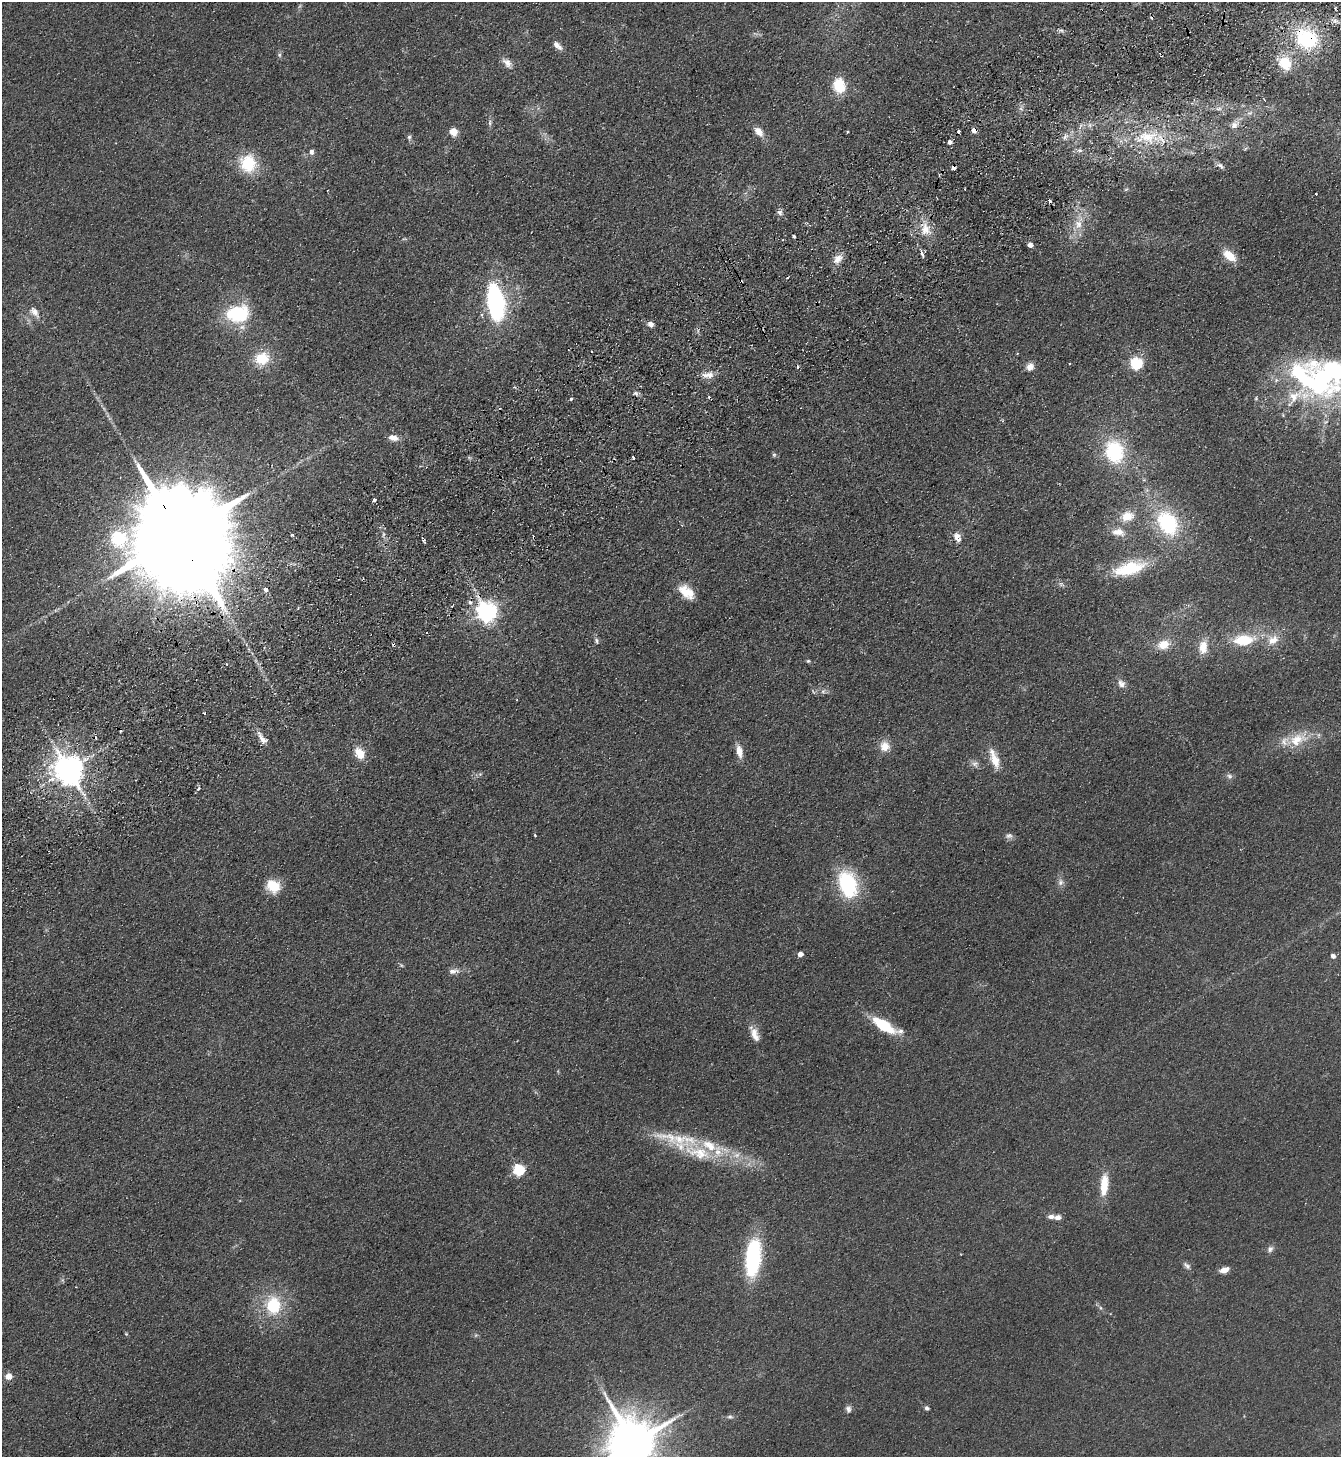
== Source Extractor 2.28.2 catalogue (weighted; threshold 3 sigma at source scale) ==
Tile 10 of 4 x 4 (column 2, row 3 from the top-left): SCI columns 1668-3006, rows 1506-2960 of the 5875 x 5919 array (HDU 1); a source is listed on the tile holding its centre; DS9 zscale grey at full resolution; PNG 1343 x 1459 px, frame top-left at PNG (2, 2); no overlay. Shown black and unused: <1% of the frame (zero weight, under 2 of 3 exposures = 3% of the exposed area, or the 3 px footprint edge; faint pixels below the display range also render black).
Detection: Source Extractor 2.28.2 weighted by HDU 2 'WHT'; one run over the whole footprint, this tile lists its part. Background 0.0653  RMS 0.0095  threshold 0.0429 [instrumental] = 3 sigma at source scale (4.5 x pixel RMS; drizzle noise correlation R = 1.50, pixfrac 1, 0.05/0.05 arcsec/px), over >= 5 px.
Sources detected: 144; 2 too faint to see at this stretch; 2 inside a brighter object's white glare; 15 cosmic-ray / hot-pixel residue — not listed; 9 inside a brighter listed object's ellipse — not listed separately; the other 116 listed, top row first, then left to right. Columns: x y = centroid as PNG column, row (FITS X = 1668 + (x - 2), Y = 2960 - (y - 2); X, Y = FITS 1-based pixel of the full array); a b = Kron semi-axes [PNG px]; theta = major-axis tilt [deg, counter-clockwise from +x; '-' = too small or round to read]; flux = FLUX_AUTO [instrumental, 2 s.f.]
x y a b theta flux
1061 31 7 4 -20 2
1307 39 24 20 -35 80
557 45 14 6 -42 6
279 55 7 6 - 2
507 63 14 8 -45 7.1
1285 63 14 12 -58 29
839 85 14 11 -78 31
1264 99 3 2 - 0.75
1021 108 9 7 78 3.4
1219 109 9 4 1 3.1
1250 113 9 5 19 3.1
490 123 8 6 88 2.4
1235 124 14 9 46 7.6
974 130 5 4 - 7.6
758 131 14 8 -47 8.9
453 132 5 5 - 26
409 137 5 5 - 2
1065 137 11 6 41 4.8
1147 137 39 18 -4 54
950 142 4 4 - 4.4
1245 149 6 4 20 1.3
1079 150 9 4 -1 2.8
311 152 7 6 - 3.6
248 163 19 17 -67 38
1220 166 13 6 -33 3.8
953 168 4 4 - 12
939 175 4 3 - 1
1126 189 6 3 20 1.2
1316 194 3 3 - 1
780 212 8 6 -34 3.1
1079 223 26 11 78 18
926 229 17 13 -76 16
794 236 3 3 - 3.7
1030 245 5 4 - 5.7
922 254 7 3 -62 5.9
1229 256 17 9 -39 16
838 259 14 9 45 8.2
495 302 36 16 -81 130
34 312 17 9 -51 8
238 314 30 22 7 58
650 324 6 6 - 4.7
262 358 18 16 23 26
1136 363 6 5 - 140
1069 364 3 2 - 0.73
1030 367 10 8 48 6.6
708 375 17 8 2 8
1318 385 94 43 -8 220
635 393 6 5 - 2
571 399 4 3 - 1.6
393 438 13 7 -13 6.9
1114 452 25 20 -74 71
774 455 6 5 - 1.7
633 458 4 3 - 2
375 500 3 3 - 6.7
1127 516 15 11 17 15
1168 523 25 18 -59 75
1118 532 18 10 -5 9.7
383 534 8 4 81 2.2
292 535 3 3 - 2.3
180 536 44 24 -59 43000
534 537 3 3 - 3.9
957 537 12 9 -66 7.3
424 540 6 3 -73 2.7
1129 568 39 15 15 44
1061 584 9 5 -29 2.6
266 589 4 4 - 8.6
686 592 20 11 -39 18
452 606 3 2 - 0.94
486 612 7 7 - 620
596 640 9 5 -77 2.4
1244 640 26 13 4 35
1273 640 17 12 29 14
1163 645 15 11 17 16
1203 647 18 11 84 13
808 661 5 4 - 1.2
1121 684 13 9 -57 5.9
823 691 7 5 43 2.5
262 738 20 7 -58 7.1
1298 739 31 17 25 28
885 746 13 12 - 11
739 751 14 7 -79 10
360 753 14 10 -57 15
994 759 29 11 -71 16
975 764 11 9 -31 4.3
68 770 9 8 - 1800
480 774 5 5 - 1.6
1230 776 8 6 -40 2.7
51 779 13 6 12 6.2
198 789 5 4 - 3
535 835 3 2 - 1.3
1009 836 10 7 4 3.3
1060 882 10 8 88 4.1
848 884 27 17 -72 81
273 886 16 14 -28 21
800 954 4 4 - 8.3
1333 956 4 4 - 4.5
453 971 16 7 6 5.6
884 1025 27 10 -33 39
755 1034 19 10 -70 10
698 1152 57 22 -24 62
518 1170 6 5 - 100
1104 1184 29 10 85 20
1058 1217 8 6 6 4.7
1270 1249 9 8 - 3.6
753 1257 37 15 84 99
1187 1266 12 6 -40 3.3
1225 1270 10 6 20 6.8
273 1305 21 17 -88 44
1100 1308 6 4 -89 1.5
126 1334 4 4 - 0.97
476 1335 6 4 44 1.4
9 1376 8 7 - 6.9
927 1408 5 4 - 2.6
848 1409 9 7 -80 3.3
730 1417 8 6 -10 2.2
634 1443 16 13 -64 5600
Overlapping masked pixels (flux is a lower limit): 8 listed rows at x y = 1307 39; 974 130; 1147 137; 953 168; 180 536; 534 537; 486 612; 68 770
Isophote crosses this tile's border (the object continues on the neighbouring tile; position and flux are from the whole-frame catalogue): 2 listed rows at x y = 1318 385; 634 1443